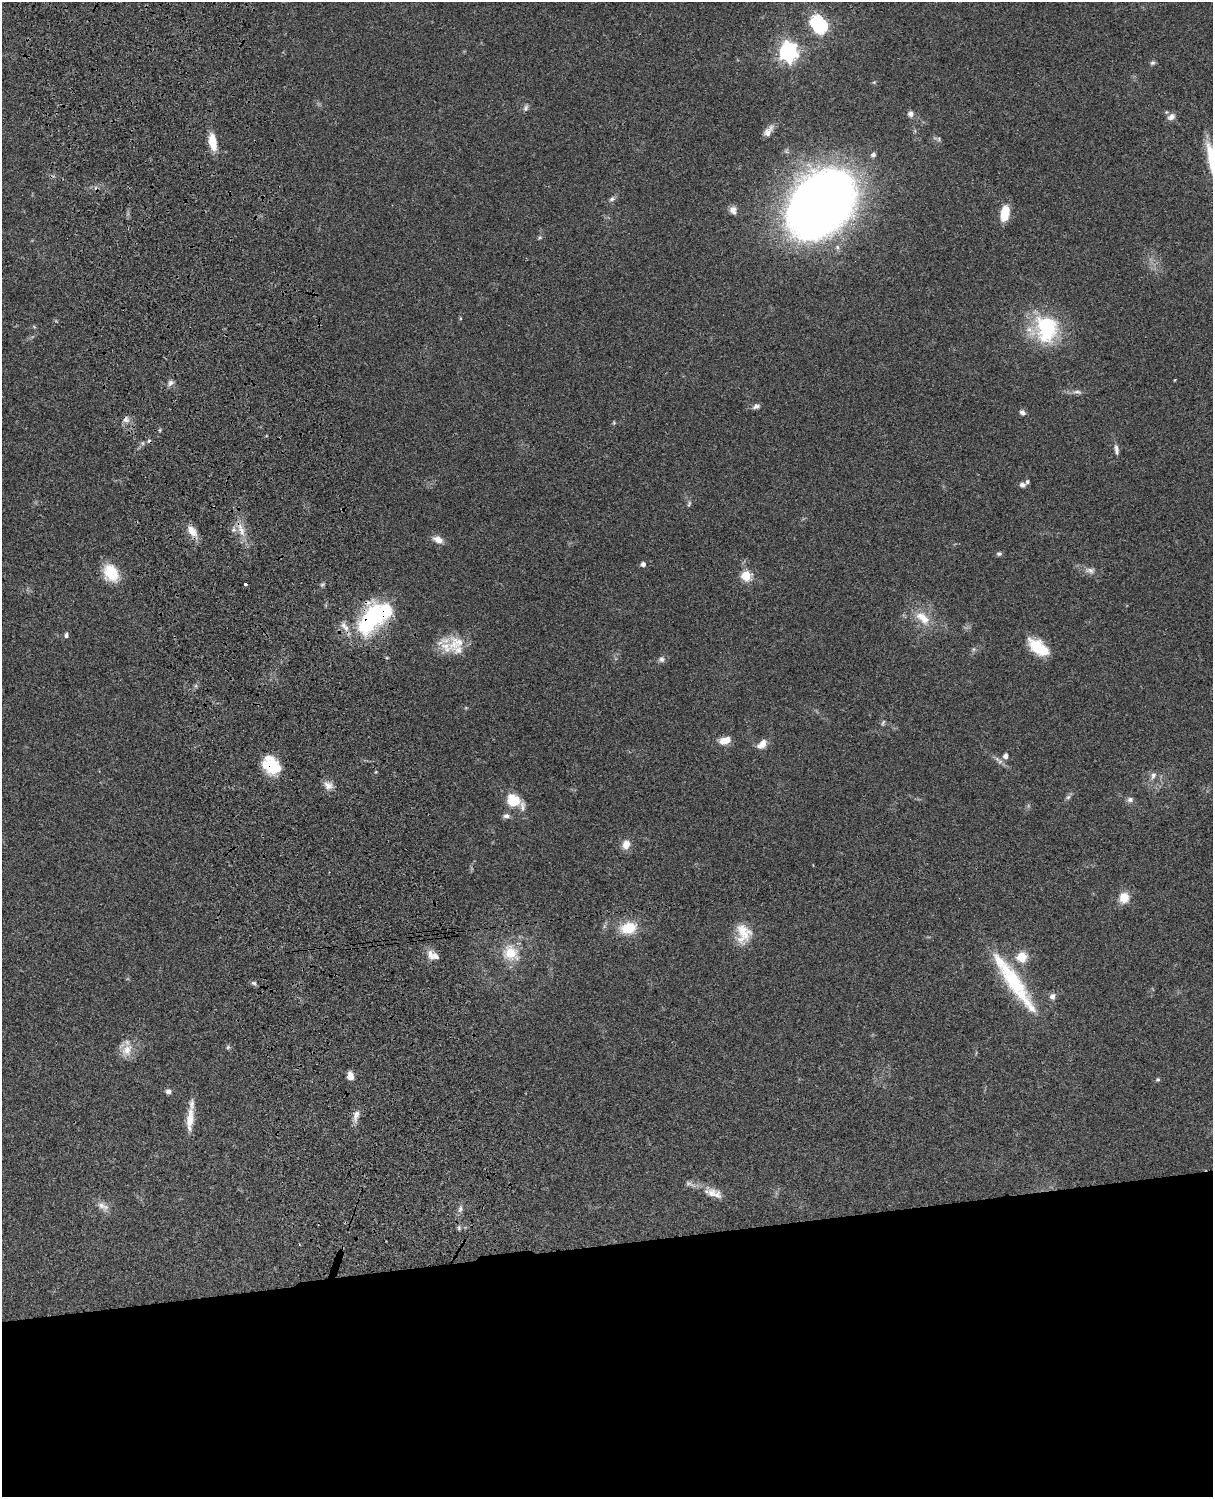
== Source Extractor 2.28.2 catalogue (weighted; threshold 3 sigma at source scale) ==
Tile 11 of 4 x 3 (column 3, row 3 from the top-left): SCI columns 2545-3755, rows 276-1770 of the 5086 x 4923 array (HDU 1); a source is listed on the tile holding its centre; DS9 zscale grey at full resolution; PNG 1215 x 1499 px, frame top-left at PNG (2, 2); no overlay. Shown black and unused: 17% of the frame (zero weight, under 3 of 4 exposures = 6% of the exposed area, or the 3 px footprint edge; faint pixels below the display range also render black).
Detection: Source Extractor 2.28.2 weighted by HDU 2 'WHT'; one run over the whole footprint, this tile lists its part. Background 0.0761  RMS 0.0059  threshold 0.0264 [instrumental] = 3 sigma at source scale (4.5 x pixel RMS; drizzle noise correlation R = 1.50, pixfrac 1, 0.05/0.05 arcsec/px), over >= 5 px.
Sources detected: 84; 2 too faint to see at this stretch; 2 inside a brighter object's white glare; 1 cosmic-ray / hot-pixel residue — not listed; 7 inside a brighter listed object's ellipse — not listed separately; the other 72 listed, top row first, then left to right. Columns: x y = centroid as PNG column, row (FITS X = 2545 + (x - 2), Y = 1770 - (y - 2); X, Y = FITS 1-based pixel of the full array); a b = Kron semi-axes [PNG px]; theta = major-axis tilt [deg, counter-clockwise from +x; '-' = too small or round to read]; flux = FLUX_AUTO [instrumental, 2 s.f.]
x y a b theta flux
820 26 6 6 - 100
788 52 7 7 - 280
1152 63 7 6 - 1.2
526 108 9 6 71 1.6
910 114 7 7 - 2.3
1171 117 11 8 36 2.9
768 131 15 7 55 3.6
213 142 19 8 -80 11
873 155 5 5 - 1.8
612 199 8 6 30 1.6
821 203 58 42 48 680
733 210 11 8 -63 2.9
1005 213 17 9 81 11
540 238 7 4 20 0.84
1046 329 35 27 -85 46
170 383 10 7 61 2
1077 392 13 4 3 2.2
756 406 10 6 14 1.9
1022 412 7 6 - 2.1
126 419 9 8 - 2.8
614 423 5 4 - 0.66
1116 448 10 6 -65 2
1022 485 8 6 4 1.9
689 504 9 4 71 1
241 530 23 7 -70 7
192 531 17 9 -54 6.8
438 540 13 8 -25 4.7
999 554 7 5 2 1.2
643 564 4 4 - 2.4
1090 570 13 7 -10 3.2
111 573 19 14 -63 17
746 576 5 5 - 37
245 584 3 3 - 2.7
322 585 6 5 - 0.98
373 617 42 21 53 66
923 618 24 12 -41 12
343 625 11 7 -78 3.5
66 635 7 5 84 1.3
456 643 29 20 40 14
1038 647 25 13 -36 18
661 659 8 8 - 2
725 741 13 7 14 7.1
762 744 14 9 44 4.7
1006 756 5 5 - 3
271 766 22 15 -24 19
1153 775 11 7 73 2.7
328 785 12 10 -29 4
1068 797 6 6 - 1.3
513 800 13 11 -19 15
1130 800 8 7 - 1.9
506 816 10 6 -2 2.1
626 844 11 9 71 5.4
1124 898 13 11 77 7.9
628 928 17 12 12 17
743 932 28 19 -62 14
511 953 22 19 -48 16
431 955 16 8 -73 4.4
1022 957 5 5 - 33
1014 982 89 16 -56 47
254 983 8 5 -33 1.4
1052 996 8 7 - 2.3
228 1047 6 6 - 1
127 1050 19 14 53 8.1
350 1076 10 7 -76 3.6
1158 1079 6 5 - 0.87
168 1091 6 6 - 2
356 1115 17 7 74 4
190 1119 30 9 84 9.9
712 1193 17 13 8 6.6
103 1206 19 9 -32 4.7
460 1209 9 6 65 2.2
459 1228 6 4 -89 0.95
Overlapping masked pixels (flux is a lower limit): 4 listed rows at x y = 821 203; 126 419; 373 617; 271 766